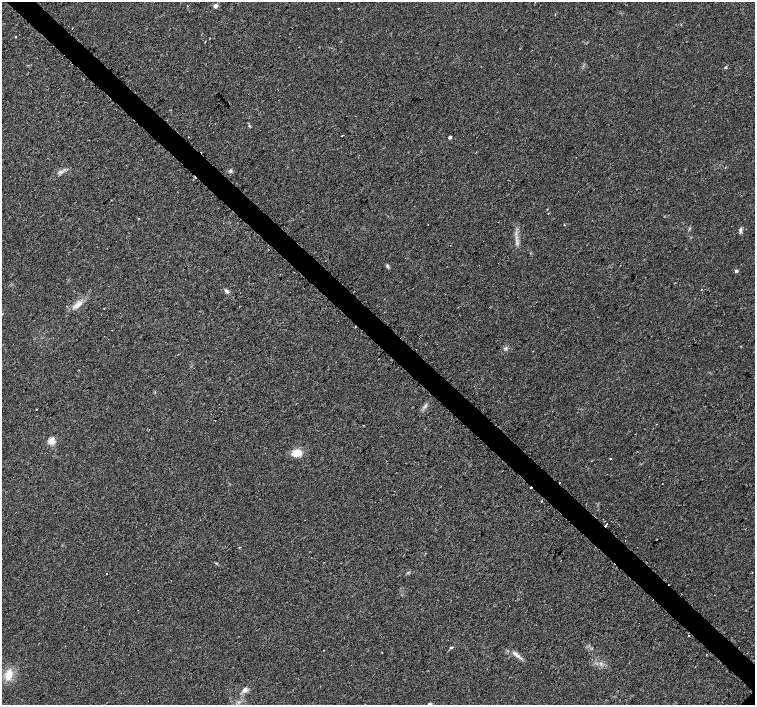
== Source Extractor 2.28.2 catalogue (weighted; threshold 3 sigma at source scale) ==
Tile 11 of 4 x 4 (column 3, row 3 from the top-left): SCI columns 3066-4570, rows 1614-3018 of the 6096 x 6087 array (HDU 1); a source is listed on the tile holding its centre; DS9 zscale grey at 2 x 2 block average (1 PNG px = mean of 2 x 2 image px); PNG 757 x 707 px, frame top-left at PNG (2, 2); no overlay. Shown black and unused: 4% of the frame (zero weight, under 2 of 3 exposures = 2% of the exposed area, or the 3 px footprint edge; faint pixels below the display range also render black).
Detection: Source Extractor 2.28.2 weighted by HDU 2 'WHT'; one run over the whole footprint, this tile lists its part. Background 0.0314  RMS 0.0055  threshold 0.0248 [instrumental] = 3 sigma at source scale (4.5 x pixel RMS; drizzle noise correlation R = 1.50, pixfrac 1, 0.0396/0.0396 arcsec/px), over >= 5 px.
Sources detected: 38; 5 cosmic-ray / hot-pixel residue — not listed; the other 33 listed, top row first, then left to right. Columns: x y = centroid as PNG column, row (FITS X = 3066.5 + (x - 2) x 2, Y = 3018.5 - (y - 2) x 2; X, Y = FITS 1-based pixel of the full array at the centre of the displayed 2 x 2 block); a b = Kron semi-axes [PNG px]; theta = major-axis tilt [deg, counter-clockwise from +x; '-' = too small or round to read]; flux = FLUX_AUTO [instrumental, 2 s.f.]
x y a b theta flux
188 6 2 2 - 0.46
215 6 5 4 - 3.7
338 9 2 2 - 0.49
555 14 2 2 - 0.8
16 37 2 2 - 0.92
725 67 4 3 - 1.1
342 136 2 2 - 3
450 137 3 3 - 3
230 171 5 3 - 1.9
428 224 2 2 - 1.9
564 225 2 2 - 1.1
740 230 9 3 77 2.7
387 266 6 3 -79 1.9
736 271 4 3 - 2
227 291 6 4 -55 2.6
77 305 11 5 33 9.5
104 308 2 2 - 0.54
506 348 4 2 - 1.5
36 409 2 2 - 1.9
51 441 3 3 - 43
297 453 9 6 6 19
610 459 2 2 - 1.2
541 501 2 2 - 3.8
606 525 3 2 - 11
239 547 2 2 - 1.1
106 574 2 2 - 0.6
688 636 2 2 - 2.7
451 647 4 3 - 1.3
382 652 2 2 - 0.48
516 654 12 4 -39 6.1
9 675 11 6 70 18
245 690 7 5 42 6.4
429 704 5 3 - 2.7
Overlapping masked pixels (flux is a lower limit): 1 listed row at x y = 606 525
Isophote crosses this tile's border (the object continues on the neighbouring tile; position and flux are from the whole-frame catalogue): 1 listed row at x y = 429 704
Diffuse or blended objects may show on this block-average render without a row.